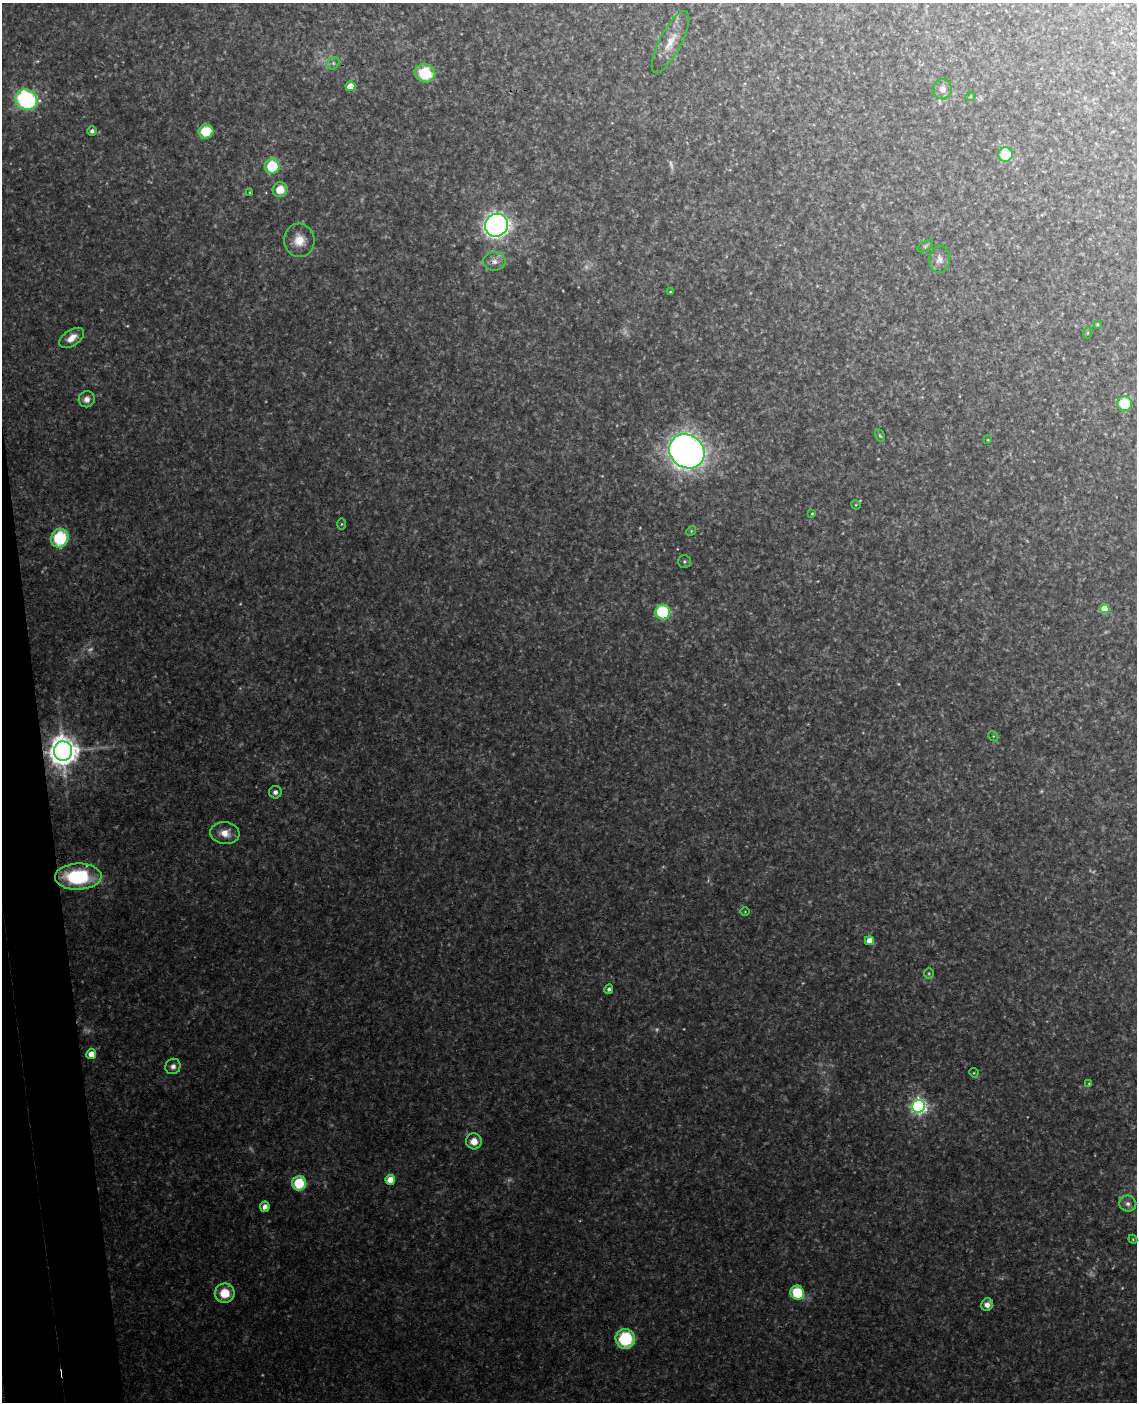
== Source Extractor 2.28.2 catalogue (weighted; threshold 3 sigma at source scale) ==
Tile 7 of 4 x 3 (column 3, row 2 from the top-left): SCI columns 2327-3461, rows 1643-3042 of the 4651 x 4581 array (HDU 1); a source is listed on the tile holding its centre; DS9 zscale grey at full resolution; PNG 1139 x 1404 px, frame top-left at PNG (2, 3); each listed source drawn as its Kron ellipse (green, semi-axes under 4 px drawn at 4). Shown black and unused: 4% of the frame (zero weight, under 3 of 4 exposures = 6% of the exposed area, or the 3 px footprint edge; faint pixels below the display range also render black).
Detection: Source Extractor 2.28.2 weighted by HDU 2 'WHT'; one run over the whole footprint, this tile lists its part. Background 0.131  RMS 0.011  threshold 0.0473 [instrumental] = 3 sigma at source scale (4.5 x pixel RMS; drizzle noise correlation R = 1.50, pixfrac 1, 0.05/0.05 arcsec/px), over >= 5 px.
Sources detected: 74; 15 too faint to see at this stretch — neither listed nor drawn; the other 59 listed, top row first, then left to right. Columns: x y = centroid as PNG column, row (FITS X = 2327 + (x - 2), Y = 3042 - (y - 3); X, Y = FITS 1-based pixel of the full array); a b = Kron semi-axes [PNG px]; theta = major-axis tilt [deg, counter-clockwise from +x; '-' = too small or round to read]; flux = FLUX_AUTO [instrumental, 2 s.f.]
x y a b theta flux
670 42 34 11 63 19
333 63 6 5 - 2.8
425 73 10 9 - 48
350 86 5 4 - 23
943 89 10 9 - 6.6
970 97 5 3 - 1.1
26 100 11 10 - 160
92 131 4 4 - 3.8
206 131 7 7 - 37
1005 154 7 7 - 73
272 166 7 7 - 48
280 190 7 7 - 19
250 192 3 2 - 0.93
496 225 11 11 - 730
299 240 17 15 -85 18
925 246 9 4 33 2.2
940 259 13 10 85 7.1
494 261 11 9 1 7.5
670 292 3 3 - 1.5
1097 324 3 3 - 1.4
1087 333 6 4 70 1.3
72 338 14 8 34 13
87 399 8 7 - 6.7
1124 403 7 7 - 39
880 436 7 4 -62 1.5
988 440 3 3 - 0.82
687 451 18 16 -37 790
856 505 5 4 - 1.2
812 514 4 3 - 1.1
341 524 5 4 - 1.2
691 531 5 4 - 1.4
60 538 9 8 - 69
684 561 6 6 - 2.2
1104 608 5 4 - 23
663 612 7 7 - 91
993 736 6 4 -45 1.5
63 751 10 9 - 1800
275 792 6 6 - 5
225 833 14 11 -6 14
78 877 23 13 2 100
745 912 4 3 - 0.82
870 941 4 4 - 15
929 973 6 5 - 1.5
609 989 5 4 - 3.3
91 1054 5 5 - 17
173 1066 8 7 - 5.4
974 1073 5 4 - 1
1089 1084 4 4 - 1.1
918 1106 6 6 - 380
474 1141 8 8 - 12
390 1180 5 4 - 21
299 1183 7 7 - 48
1128 1204 8 8 - 4.7
265 1207 5 5 - 6.2
1133 1239 4 4 - 1.1
225 1293 10 9 - 27
797 1293 7 6 - 55
987 1305 6 6 - 6.6
625 1339 10 9 - 69
Overlapping masked pixels (flux is a lower limit): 2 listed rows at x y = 63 751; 78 877